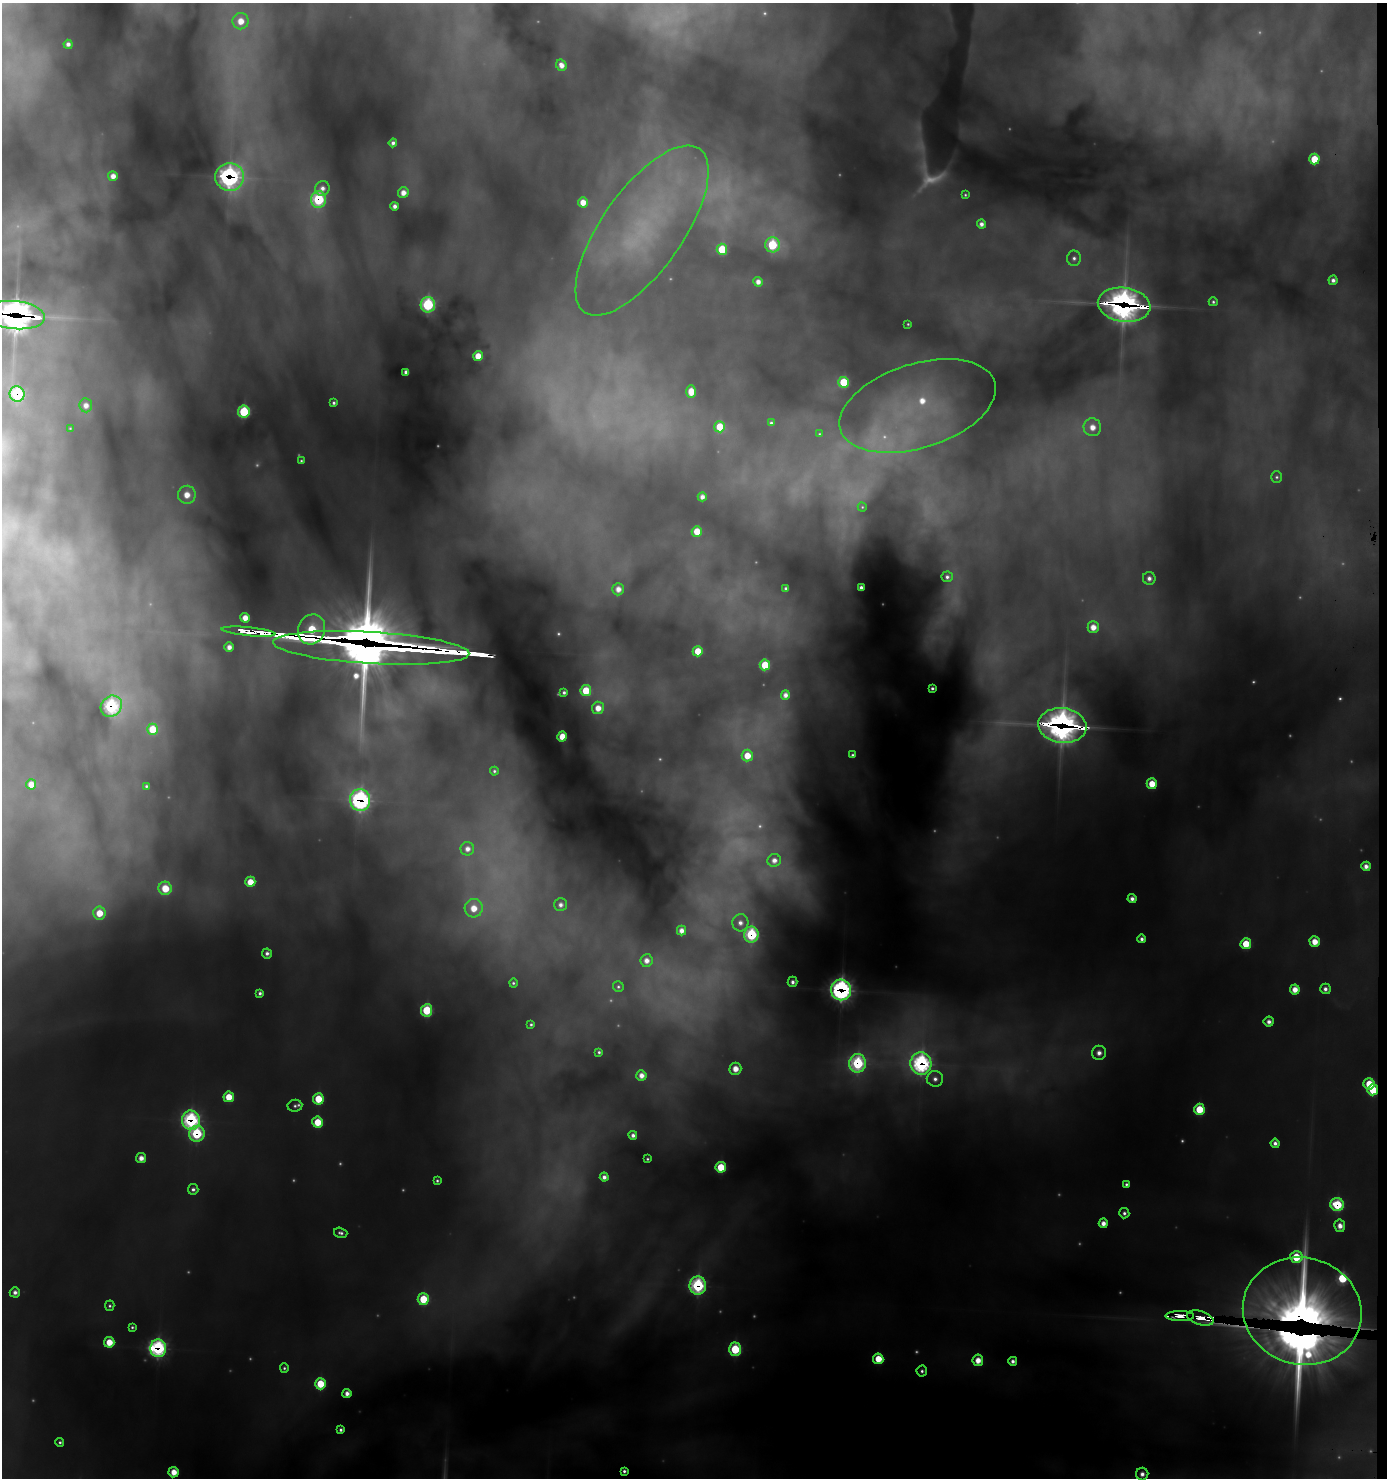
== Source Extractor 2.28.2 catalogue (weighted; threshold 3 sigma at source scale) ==
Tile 6 of 3 x 3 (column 3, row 2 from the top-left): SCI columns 2930-4314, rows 1487-2962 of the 4569 x 4446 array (HDU 1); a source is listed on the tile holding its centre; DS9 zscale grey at full resolution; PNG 1389 x 1480 px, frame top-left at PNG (2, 3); each listed source drawn as its Kron ellipse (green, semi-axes under 4 px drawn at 4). Shown black and unused: <1% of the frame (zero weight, under 3 of 6 exposures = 3% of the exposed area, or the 3 px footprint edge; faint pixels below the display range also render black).
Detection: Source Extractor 2.28.2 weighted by HDU 2 'WHT'; one run over the whole footprint, this tile lists its part. Background 2.28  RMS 0.16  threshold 0.641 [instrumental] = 3 sigma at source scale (4.09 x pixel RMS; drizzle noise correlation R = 1.36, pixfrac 0.8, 0.05/0.05 arcsec/px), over >= 5 px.
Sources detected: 211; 46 too faint to see at this stretch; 2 cosmic-ray / hot-pixel residue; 3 long thin detections or spike segments (spike, bleed or trail) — neither listed nor drawn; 5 inside a brighter listed object's ellipse — not listed separately; the other 155 listed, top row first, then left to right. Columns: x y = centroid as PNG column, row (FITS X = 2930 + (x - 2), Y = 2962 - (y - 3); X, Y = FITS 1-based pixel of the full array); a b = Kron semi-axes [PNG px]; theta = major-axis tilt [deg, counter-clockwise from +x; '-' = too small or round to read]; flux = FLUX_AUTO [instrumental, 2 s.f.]
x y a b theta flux
241 21 8 8 - 290
68 44 4 4 - 85
561 65 6 5 - 150
393 143 4 4 - 78
1314 159 5 5 - 530
113 176 5 5 - 160
230 177 14 14 - 4800
322 188 7 7 - 110
403 193 5 5 - 170
965 195 3 3 - 22
318 199 8 7 - 1600
583 202 5 5 - 250
395 206 4 4 - 98
981 224 4 4 - 100
642 230 100 40 55 2600
772 245 7 7 - 1300
722 249 5 5 - 670
1074 258 7 7 - 73
1333 280 5 4 - 82
758 282 5 4 - 130
1213 302 4 4 - 35
428 305 8 7 - 1800
1124 305 26 17 -8 11000
15 315 30 14 -6 16000
908 324 3 3 - 19
478 356 5 5 - 340
406 372 4 4 - 86
844 382 5 5 - 810
691 392 6 5 - 340
17 394 8 7 - 1700
334 403 4 4 - 46
86 405 7 6 - 140
918 406 81 42 17 2400
244 412 6 5 - 1200
771 423 4 3 - 32
720 427 5 5 - 530
1092 427 9 8 - 260
70 428 3 3 - 15
819 434 3 2 - 13
301 461 3 3 - 23
1277 477 6 5 - 40
187 495 9 9 - 290
702 497 4 4 - 110
862 507 4 4 - 20
697 531 5 5 - 410
947 577 5 5 - 69
1149 578 6 6 - 100
786 588 4 4 - 44
861 588 3 3 - 65
618 589 6 5 - 170
245 618 5 4 - 210
1093 627 6 5 - 230
312 629 15 13 67 2400
248 632 27 4 -6 1200
229 647 5 4 - 130
371 648 98 16 -3 36000
698 651 5 5 - 460
765 665 5 5 - 670
932 688 3 3 - 36
586 691 5 5 - 620
564 692 4 3 - 48
785 695 5 4 - 130
111 706 11 10 - 2300
598 708 6 6 - 250
1062 725 24 17 -7 12000
152 729 5 5 - 430
562 736 5 4 - 310
852 755 4 3 - 38
747 756 6 5 - 340
494 771 4 4 - 37
31 784 5 5 - 240
1152 784 5 5 - 420
146 786 3 3 - 31
360 800 11 10 - 4800
467 849 7 6 - 140
774 860 6 6 - 130
1366 866 4 4 - 140
250 882 5 5 - 330
165 888 7 6 - 510
1132 899 4 4 - 110
560 905 6 6 - 93
474 908 9 9 - 350
99 913 6 6 - 380
740 923 8 8 - 130
682 931 5 4 - 150
751 935 8 7 - 1900
1142 939 4 4 - 76
1315 942 5 5 - 290
1246 944 5 5 - 560
267 953 5 5 - 83
646 960 6 6 - 160
793 982 5 5 - 89
513 983 4 4 - 34
618 987 5 5 - 35
1295 989 5 5 - 230
1325 989 5 5 - 87
841 990 10 10 - 5400
260 993 4 4 - 62
427 1010 6 5 - 990
1269 1022 5 5 - 110
531 1024 4 4 - 37
599 1052 4 4 - 42
1099 1053 7 7 - 140
857 1063 9 8 - 1800
921 1063 11 10 - 3900
735 1069 6 6 - 250
641 1075 5 5 - 160
935 1079 8 8 - 100
1369 1084 5 5 - 560
1373 1090 5 5 - 660
229 1097 5 5 - 420
318 1099 5 5 - 560
295 1106 7 6 - 49
1199 1109 5 5 - 650
191 1120 10 9 - 2800
318 1122 5 5 - 540
197 1134 8 8 - 1400
633 1135 4 4 - 87
1275 1143 4 4 - 88
141 1158 5 5 - 180
647 1159 3 3 - 27
721 1167 5 5 - 650
604 1177 4 4 - 96
437 1181 4 3 - 34
1126 1184 4 4 - 43
193 1189 5 5 - 61
1337 1205 7 6 - 900
1124 1213 5 5 - 62
1103 1223 5 4 - 170
1340 1226 6 5 - 160
341 1233 7 5 -15 62
1296 1257 6 6 - 690
698 1286 9 8 - 2400
15 1292 5 5 - 98
423 1299 6 5 - 750
110 1306 5 4 - 39
1302 1311 60 53 -15 14000
1180 1316 14 5 0 300
1200 1318 14 6 -17 690
132 1327 4 4 - 34
109 1342 5 5 - 370
158 1348 9 8 - 3200
735 1349 7 6 - 1100
878 1359 5 5 - 460
978 1360 5 5 - 260
1013 1361 4 4 - 85
284 1368 5 4 - 36
922 1371 5 5 - 54
320 1384 5 5 - 650
347 1393 4 4 - 130
341 1430 4 4 - 54
60 1442 4 4 - 41
624 1471 4 4 - 51
174 1472 5 5 - 290
1142 1474 6 6 - 120
Overlapping masked pixels (flux is a lower limit): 24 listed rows (the first 20) at x y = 230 177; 318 199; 1124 305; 15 315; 17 394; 312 629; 248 632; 371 648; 111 706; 1062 725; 360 800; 751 935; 841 990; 857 1063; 921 1063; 1373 1090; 191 1120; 197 1134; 1337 1205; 698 1286
Isophote crosses this tile's border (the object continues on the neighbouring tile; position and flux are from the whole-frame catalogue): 1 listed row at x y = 15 315